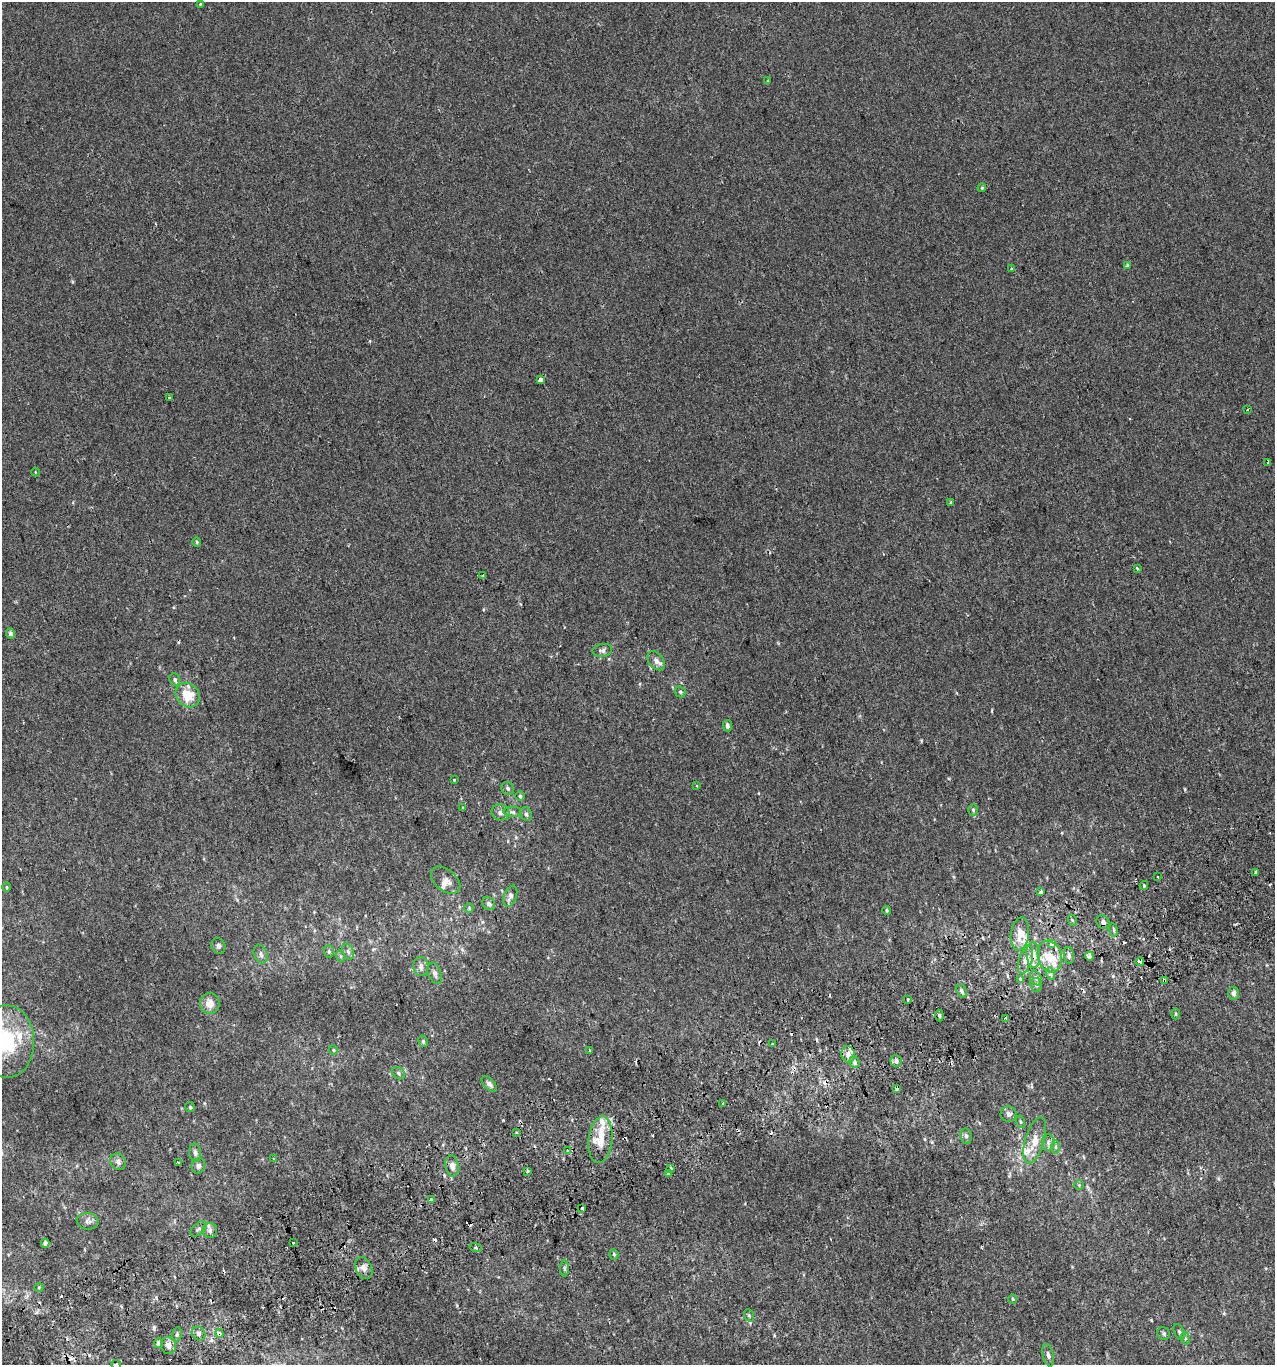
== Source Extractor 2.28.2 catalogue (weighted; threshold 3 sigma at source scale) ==
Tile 7 of 4 x 4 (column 3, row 2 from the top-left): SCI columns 2631-3903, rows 2770-4132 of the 5313 x 5536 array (HDU 1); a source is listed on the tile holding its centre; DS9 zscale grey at full resolution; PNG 1277 x 1367 px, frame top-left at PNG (2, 2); each listed source drawn as its Kron ellipse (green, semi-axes under 4 px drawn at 4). Shown black and unused: <1% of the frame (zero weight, under 2 of 3 exposures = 2% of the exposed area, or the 3 px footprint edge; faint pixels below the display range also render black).
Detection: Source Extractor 2.28.2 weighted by HDU 2 'WHT'; one run over the whole footprint, this tile lists its part. Background 3.90e-04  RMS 0.0036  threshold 0.0164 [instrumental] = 3 sigma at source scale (4.5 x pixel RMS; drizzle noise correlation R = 1.50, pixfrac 1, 0.0396/0.0396 arcsec/px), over >= 5 px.
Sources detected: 168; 30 cosmic-ray / hot-pixel residue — neither listed nor drawn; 12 inside a brighter listed object's ellipse — not listed separately; the other 126 listed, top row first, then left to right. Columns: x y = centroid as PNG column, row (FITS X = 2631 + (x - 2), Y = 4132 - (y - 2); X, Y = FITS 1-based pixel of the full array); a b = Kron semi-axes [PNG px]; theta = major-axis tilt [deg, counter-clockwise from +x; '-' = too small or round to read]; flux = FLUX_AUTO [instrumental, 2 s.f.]
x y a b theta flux
200 4 3 3 - 0.27
767 81 3 3 - 0.35
982 188 4 3 - 0.49
1127 265 3 3 - 1.4
1011 269 3 3 - 0.77
541 379 4 3 - 32
169 398 3 3 - 0.59
1248 409 3 3 - 0.95
1268 462 4 3 - 1.3
35 472 4 3 - 0.26
951 502 3 3 - 0.57
197 542 5 4 - 0.4
1137 568 3 3 - 1.1
482 576 3 3 - 3.7
11 634 5 4 - 1.3
602 650 10 6 9 1.2
656 661 11 7 -52 1.9
175 680 6 5 - 0.78
680 692 6 5 - 0.6
188 695 13 11 -49 8.1
727 726 6 4 -83 1.1
454 780 3 3 - 0.92
697 786 3 3 - 0.44
508 788 7 6 - 1
520 796 5 5 - 0.56
463 808 4 3 - 0.31
973 810 6 5 - 0.59
500 812 9 8 - 1.5
513 812 9 5 -4 0.87
526 814 7 5 -61 0.81
1256 872 3 3 - 2.2
1158 877 3 3 - 0.86
446 880 17 10 -40 2.7
1144 885 4 3 - 0.57
7 887 5 3 - 0.37
1041 892 4 3 - 1.7
510 896 11 6 69 1.5
489 904 7 6 - 1.1
469 908 5 4 - 0.38
887 910 4 4 - 0.48
1072 920 5 3 - 0.45
1103 922 7 6 - 1.4
1113 930 6 3 -81 0.57
1020 934 17 9 83 5.5
1052 944 4 3 - 12
218 946 8 7 - 0.91
329 951 6 5 - 0.7
348 952 8 5 -63 0.97
261 954 9 6 -72 1.3
1033 955 13 7 -85 3.2
1069 955 8 5 -85 1.2
340 956 6 4 -70 0.5
1050 956 16 12 -74 6.8
1089 956 4 3 - 2.6
1026 960 14 6 73 2.7
1140 961 4 3 - 14
421 967 9 7 -83 1.9
435 973 11 6 -70 1.4
1051 974 6 4 -72 0.65
1036 978 8 5 -60 1
1020 979 3 3 - 1.6
1164 980 4 3 - 2.5
1036 985 7 5 -83 0.97
961 991 7 5 -68 1
1234 993 7 5 87 1.2
908 999 3 3 - 1.7
210 1003 10 9 - 3.6
1176 1014 5 3 - 0.39
939 1015 6 4 -82 0.58
1006 1018 3 3 - 0.64
6 1041 36 27 -89 31
423 1041 6 4 -75 0.58
772 1043 3 3 - 14
333 1050 5 4 - 0.47
589 1051 3 3 - 2
848 1054 8 6 -80 2.4
896 1061 6 5 - 0.93
854 1062 6 5 - 1.3
398 1073 7 5 -38 0.92
489 1084 9 5 -45 1.3
897 1089 3 3 - 4.5
723 1104 3 3 - 1.3
190 1107 5 5 - 0.51
1009 1114 8 8 - 1.4
1021 1122 6 4 -75 0.56
517 1133 3 2 - 0.41
966 1136 8 5 -82 0.99
600 1140 23 12 83 6.8
1035 1140 24 9 73 5.7
1048 1143 8 6 -89 1.3
1056 1147 7 4 90 0.71
568 1151 4 4 - 1.2
195 1153 9 6 -82 1.1
273 1159 3 3 - 0.31
118 1162 8 7 - 1.4
178 1163 4 3 - 0.62
198 1166 8 6 67 1.1
452 1166 10 6 -80 2.2
671 1168 4 2 - 0.39
528 1171 3 3 - 0.63
669 1174 3 3 - 5
1079 1185 5 5 - 0.4
431 1200 4 3 - 1.4
582 1208 4 3 - 2.5
88 1221 11 8 -8 1.4
198 1229 10 5 43 0.88
210 1230 7 7 - 1.2
45 1243 4 4 - 0.9
293 1243 3 2 - 0.48
476 1247 6 3 -19 0.53
614 1254 5 4 - 0.42
364 1268 11 8 -65 2.1
565 1269 8 4 -90 0.63
39 1287 4 3 - 0.28
1013 1299 5 4 - 0.54
749 1315 6 5 - 0.58
1179 1332 9 5 -65 0.68
219 1333 4 4 - 2.6
177 1334 7 4 81 0.66
199 1334 7 6 - 1.3
1164 1334 7 6 - 0.67
1185 1338 6 4 -72 0.5
159 1343 5 4 - 1.6
168 1345 8 7 - 2.3
1048 1355 11 5 -77 1.3
116 1364 5 4 - 1.2
Overlapping masked pixels (flux is a lower limit): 7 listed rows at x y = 1033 955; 1026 960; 1164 980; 897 1089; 431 1200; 219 1333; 168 1345
Isophote crosses this tile's border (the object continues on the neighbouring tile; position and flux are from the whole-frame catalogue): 2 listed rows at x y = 6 1041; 116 1364
Unlisted compact peaks at least as high as the median listed source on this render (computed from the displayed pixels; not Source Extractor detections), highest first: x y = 154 1327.